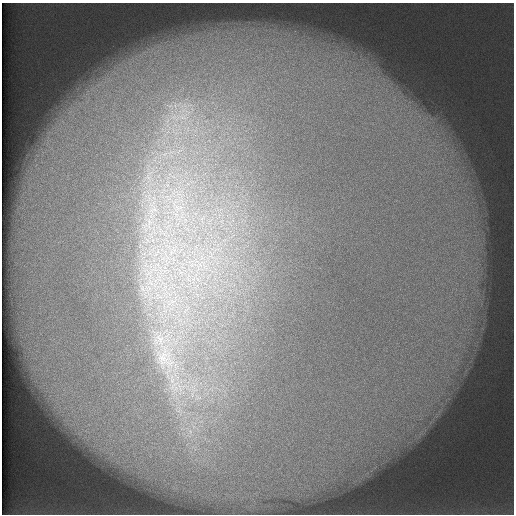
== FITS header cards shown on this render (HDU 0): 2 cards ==
NAXIS1  =                  512 /
NAXIS2  =                  512 /

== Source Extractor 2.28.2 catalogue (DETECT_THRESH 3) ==
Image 512 x 512 px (HDU 0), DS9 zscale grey, 1 PNG px = 1 image px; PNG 516 x 516 px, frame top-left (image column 1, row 512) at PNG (2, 3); no overlay
Background 116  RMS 6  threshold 18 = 3 sigma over >= 5 px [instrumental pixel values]
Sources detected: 8; all 8 listed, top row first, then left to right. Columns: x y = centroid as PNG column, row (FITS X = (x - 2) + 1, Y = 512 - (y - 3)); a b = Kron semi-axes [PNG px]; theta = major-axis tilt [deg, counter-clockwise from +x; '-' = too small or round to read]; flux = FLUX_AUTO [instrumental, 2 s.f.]
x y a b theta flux
165 154 9 6 34 2200
173 176 7 4 -19 1400
148 177 9 5 -45 1800
167 185 7 5 -89 1500
177 207 12 4 -57 2300
153 209 16 9 18 5300
149 222 10 4 -85 1600
165 359 74 41 -68 82000